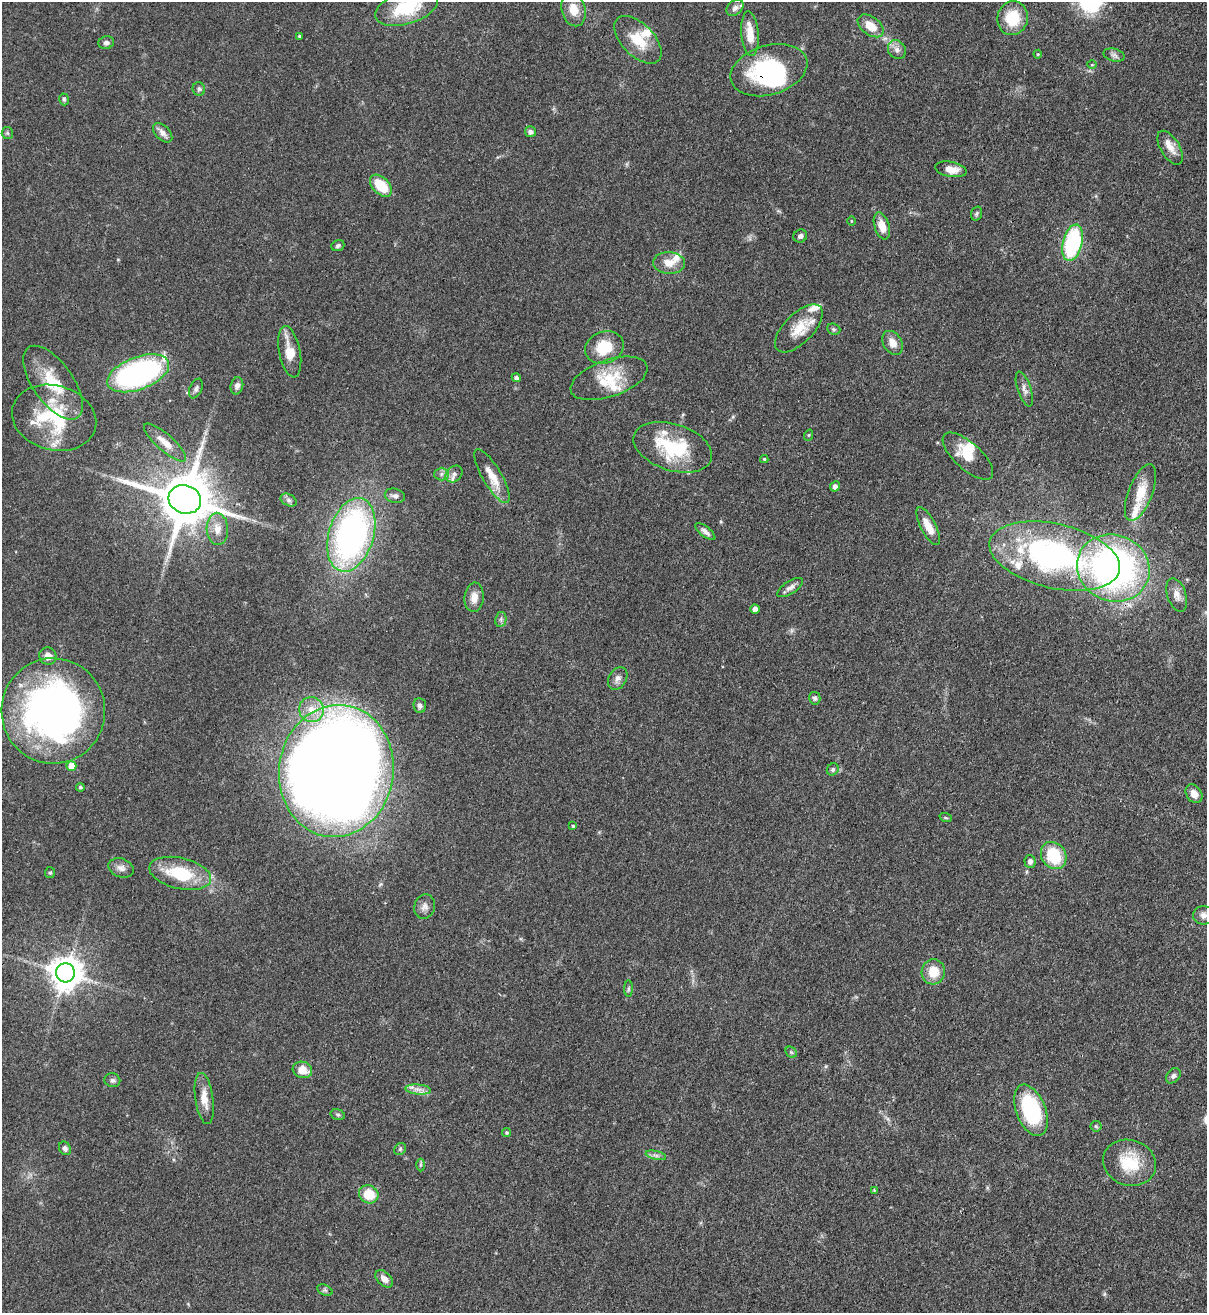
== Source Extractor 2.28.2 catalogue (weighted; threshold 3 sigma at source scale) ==
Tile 6 of 4 x 4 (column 2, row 2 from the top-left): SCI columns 1423-2627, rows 2652-3962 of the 5380 x 5305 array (HDU 1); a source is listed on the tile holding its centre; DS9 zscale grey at full resolution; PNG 1209 x 1315 px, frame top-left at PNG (2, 2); each listed source drawn as its Kron ellipse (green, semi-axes under 4 px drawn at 4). Shown black and unused: <1% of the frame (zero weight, under 3 of 4 exposures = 7% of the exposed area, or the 3 px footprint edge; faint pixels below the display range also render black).
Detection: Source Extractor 2.28.2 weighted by HDU 2 'WHT'; one run over the whole footprint, this tile lists its part. Background 0.102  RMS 0.0041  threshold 0.0186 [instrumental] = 3 sigma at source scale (4.5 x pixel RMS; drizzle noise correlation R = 1.50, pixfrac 1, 0.05/0.05 arcsec/px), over >= 5 px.
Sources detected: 122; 2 inside a brighter object's white glare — neither listed nor drawn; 12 inside a brighter listed object's ellipse — not listed separately; the other 108 listed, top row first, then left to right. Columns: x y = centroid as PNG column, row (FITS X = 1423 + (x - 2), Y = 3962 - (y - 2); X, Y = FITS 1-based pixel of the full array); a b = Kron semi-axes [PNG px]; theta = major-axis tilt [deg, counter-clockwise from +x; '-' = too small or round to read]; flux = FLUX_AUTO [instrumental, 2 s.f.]
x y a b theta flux
406 8 32 16 17 22
735 8 9 7 40 1.9
574 9 17 12 -76 6.1
1013 18 17 15 75 13
871 26 15 9 -37 6.3
750 34 22 8 -85 7.1
299 36 3 3 - 0.55
638 40 29 16 -46 11
106 43 8 6 15 1.4
897 50 10 8 -50 2.2
1038 54 4 4 - 0.44
1114 55 11 6 -15 1.4
1092 65 5 3 - 0.4
769 70 39 24 16 42
199 89 7 6 - 1.1
64 99 6 4 -74 0.74
530 132 5 5 - 1.4
7 133 6 5 - 0.65
163 133 12 7 -45 2.3
1170 148 19 9 -59 4.4
951 169 16 7 -10 4.7
381 186 13 8 -45 12
977 214 7 5 71 0.75
851 221 5 3 - 0.35
882 226 14 7 -73 5.1
800 236 7 6 - 1.4
1073 243 18 9 76 43
338 246 7 5 20 0.97
669 263 16 11 -4 4.9
799 328 30 14 45 9.4
834 329 7 5 -21 0.76
892 343 13 9 -58 3.7
604 347 20 16 19 14
290 352 26 10 -79 8.2
138 373 32 16 20 91
516 378 5 4 - 1.2
609 378 40 18 19 15
53 383 43 20 -55 19
237 386 9 6 77 1.8
196 389 10 6 67 1.3
1024 389 18 6 -71 2.3
54 418 43 32 -15 31
809 435 6 3 71 0.41
165 443 27 8 -41 5.5
673 447 41 23 -18 27
968 456 32 13 -42 9.1
764 459 4 4 - 0.5
442 474 7 6 - 1.4
454 474 9 7 43 2
492 476 31 9 -60 7.2
835 486 5 4 - 1.9
1140 493 30 12 69 9.4
395 496 10 7 -14 1.6
185 499 16 14 -17 2600
289 500 8 5 -27 1.2
928 526 21 7 -63 5.8
217 529 16 11 -86 4.7
705 532 12 5 -38 1.8
351 535 38 22 73 140
1055 556 67 32 -13 110
1113 568 37 33 -22 160
790 587 14 6 33 2.1
1177 595 17 9 -71 3.2
474 597 15 9 86 4
755 609 4 4 - 2.9
501 619 8 5 80 1.1
48 656 9 8 - 3
618 678 12 8 59 2.1
815 698 6 5 - 0.99
420 705 7 6 - 1.5
311 710 12 12 - 6.2
53 711 53 52 - 180
71 766 5 5 - 7.3
833 769 6 5 - 0.85
336 771 66 57 82 1100
80 787 4 4 - 0.69
1194 794 10 7 -57 3.3
946 818 6 4 -19 0.53
573 826 4 3 - 0.44
1054 855 14 12 -55 18
1030 861 6 5 - 1.6
121 868 13 9 -20 2.4
50 873 5 5 - 0.67
180 873 31 15 -13 20
425 907 13 10 74 2.4
1203 915 10 9 - 2.2
933 972 12 11 - 7.8
65 973 9 9 - 750
628 989 8 4 89 0.76
791 1052 6 5 - 0.68
302 1070 10 8 -17 5.2
1173 1076 8 6 50 1.3
112 1080 8 7 - 1.2
418 1089 13 5 -5 2.3
204 1098 26 9 -82 5.2
1031 1110 27 14 -69 36
338 1115 7 5 -17 0.71
1096 1126 5 5 - 0.64
506 1133 4 4 - 0.56
65 1148 7 5 -58 1.3
400 1149 6 5 - 0.76
656 1155 10 4 -13 1.3
1130 1163 27 23 -17 16
420 1165 6 4 89 0.68
874 1190 4 4 - 0.34
369 1194 10 9 - 9.3
384 1279 10 6 -43 2.7
325 1290 8 5 -24 0.86
Overlapping masked pixels (flux is a lower limit): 3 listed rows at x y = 769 70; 1113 568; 336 771
Isophote crosses this tile's border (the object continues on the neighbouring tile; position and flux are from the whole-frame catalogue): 2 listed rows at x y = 406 8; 1203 915